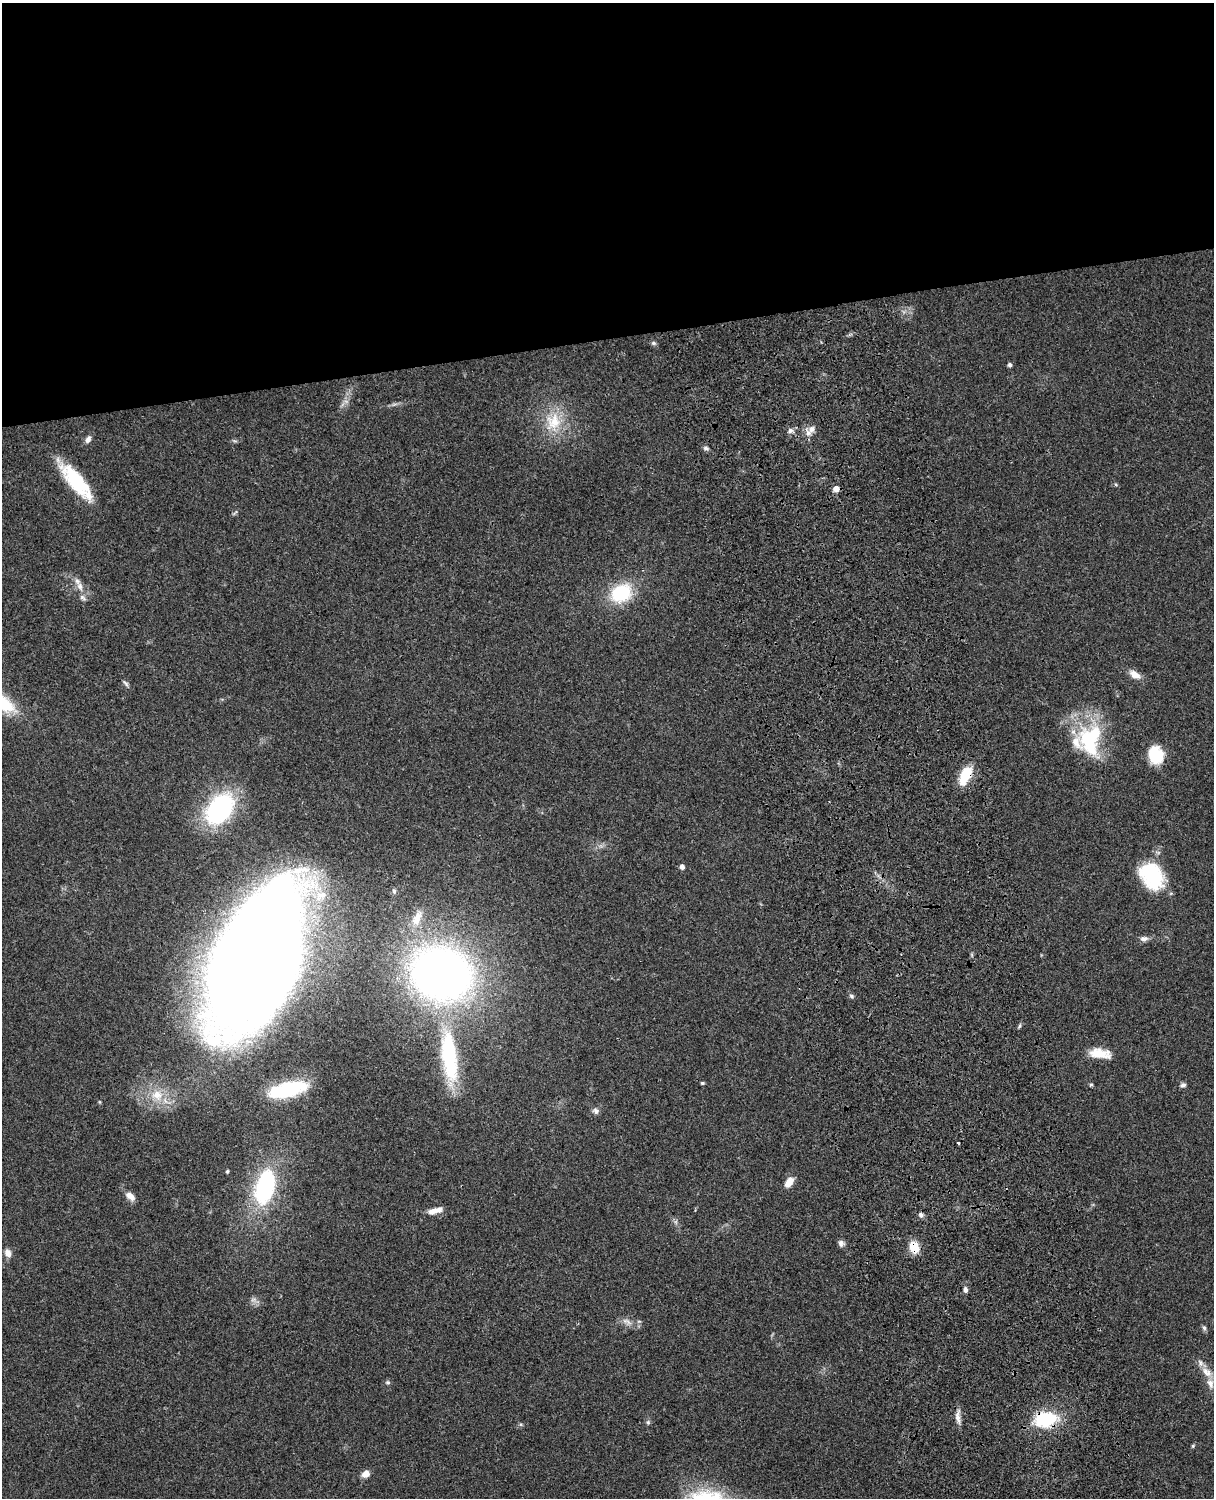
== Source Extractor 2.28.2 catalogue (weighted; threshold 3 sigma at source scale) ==
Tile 2 of 4 x 3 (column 2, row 1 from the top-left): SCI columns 1334-2545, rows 3268-4763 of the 5088 x 4926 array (HDU 1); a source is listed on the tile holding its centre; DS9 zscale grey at full resolution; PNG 1216 x 1500 px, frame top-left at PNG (2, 3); no overlay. Shown black and unused: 23% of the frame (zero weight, under 3 of 4 exposures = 6% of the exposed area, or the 3 px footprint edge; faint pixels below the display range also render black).
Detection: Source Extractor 2.28.2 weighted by HDU 2 'WHT'; one run over the whole footprint, this tile lists its part. Background 0.0962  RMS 0.0062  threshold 0.0281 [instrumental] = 3 sigma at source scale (4.5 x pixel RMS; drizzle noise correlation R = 1.50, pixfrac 1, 0.05/0.05 arcsec/px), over >= 5 px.
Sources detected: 64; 1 too faint to see at this stretch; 1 inside a brighter object's white glare — not listed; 4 inside a brighter listed object's ellipse — not listed separately; the other 58 listed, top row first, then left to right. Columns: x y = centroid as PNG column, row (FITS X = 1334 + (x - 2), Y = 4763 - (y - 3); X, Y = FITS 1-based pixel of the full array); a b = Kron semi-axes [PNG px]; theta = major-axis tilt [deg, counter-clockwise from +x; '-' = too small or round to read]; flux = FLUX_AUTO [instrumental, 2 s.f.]
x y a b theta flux
653 343 7 5 -16 1.3
1010 365 4 4 - 1.7
394 404 7 4 19 1.3
553 422 26 24 72 24
812 429 12 10 18 4.4
790 430 7 7 - 2.2
88 439 10 7 61 2.6
706 448 7 5 -15 1.5
76 481 46 14 -50 38
836 489 6 5 - 4.9
235 513 11 3 45 0.95
80 586 14 8 -66 4.9
621 593 22 17 30 36
1135 675 15 8 -33 5.8
126 683 10 4 -47 1.4
1090 740 44 30 -89 51
1155 755 16 12 -74 26
965 776 22 11 63 17
220 809 28 19 54 99
682 867 4 4 - 2.6
1152 876 32 23 -57 40
394 891 7 5 -80 1.3
417 918 25 11 64 9.2
1144 939 10 7 7 2.6
972 955 6 4 -72 0.77
255 958 121 57 65 1800
442 974 46 39 -16 450
851 996 6 5 - 1.2
1019 1026 6 4 70 0.92
1100 1053 25 11 -7 12
449 1057 68 19 -84 63
702 1083 4 4 - 0.83
1091 1084 5 4 - 0.85
1183 1085 8 6 19 1.9
288 1090 35 14 15 43
157 1095 18 16 -14 15
100 1102 6 3 -71 0.6
596 1111 9 7 -21 2.1
958 1143 3 3 - 1.4
227 1171 4 4 - 0.88
789 1182 11 7 55 6.8
265 1187 35 18 75 77
130 1196 12 7 -43 4.7
435 1211 19 6 16 5.9
921 1215 7 6 - 1.5
841 1243 8 7 - 2.4
914 1247 13 9 -65 12
8 1253 10 7 -68 3.8
965 1290 7 5 -83 2
626 1321 17 6 -24 3.9
1204 1328 7 5 -72 1.4
1207 1372 19 9 -42 7.3
388 1382 7 5 -1 1.1
958 1417 19 6 -86 4
1045 1419 23 15 7 38
648 1422 6 5 - 1.1
1193 1446 5 4 - 0.74
366 1474 8 6 35 5.7
Overlapping masked pixels (flux is a lower limit): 5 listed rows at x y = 836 489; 965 776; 255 958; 914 1247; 1045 1419